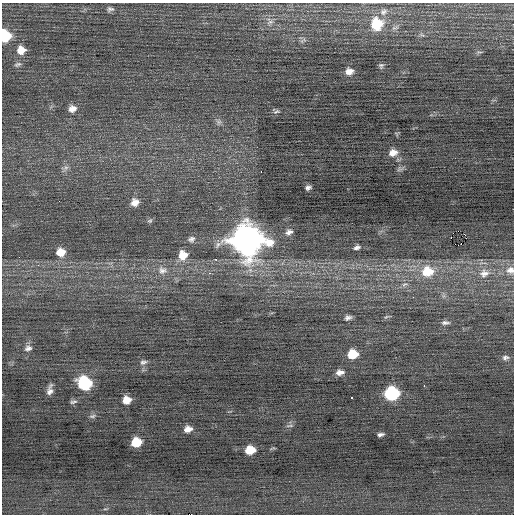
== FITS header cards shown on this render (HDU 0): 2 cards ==
NAXIS1  =                  512 / Axis length
NAXIS2  =                  512 / Axis length

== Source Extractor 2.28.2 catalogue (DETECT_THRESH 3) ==
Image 512 x 512 px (HDU 0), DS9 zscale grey, 1 PNG px = 1 image px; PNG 516 x 516 px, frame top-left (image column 1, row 512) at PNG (2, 3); no overlay
Background 0.0475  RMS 0.74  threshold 2.21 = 3 sigma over >= 5 px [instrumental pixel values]
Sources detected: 59; all 59 listed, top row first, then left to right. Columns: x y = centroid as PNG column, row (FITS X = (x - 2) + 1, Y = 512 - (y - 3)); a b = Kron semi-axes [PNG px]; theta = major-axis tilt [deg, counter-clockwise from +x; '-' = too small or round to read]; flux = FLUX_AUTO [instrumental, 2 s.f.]
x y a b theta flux
110 9 10 7 5 170
384 12 11 8 42 220
270 22 8 6 27 170
377 24 11 11 - 1900
5 36 9 8 - 2100
21 50 10 9 - 550
18 64 10 5 20 140
381 66 7 6 - 110
349 71 9 7 11 330
72 109 10 9 - 340
276 112 10 4 16 110
218 122 10 8 -65 180
393 153 10 8 21 410
65 168 10 7 54 210
261 171 2 2 - 37
308 187 5 4 - 140
135 202 9 8 - 380
150 221 8 5 36 88
458 231 2 2 - 140
289 232 9 7 25 210
465 235 2 2 - 17000
451 238 2 2 - 300
191 239 9 8 - 180
246 240 14 13 - 70000
460 244 3 2 - 36
357 247 9 6 21 170
61 252 9 8 - 610
183 255 10 9 - 760
216 259 3 2 - 120
38 265 4 3 - 42
162 270 13 11 -23 440
510 270 13 11 11 460
427 271 16 14 3 1500
209 273 5 4 - 86
484 273 17 14 19 840
405 284 11 6 30 220
413 297 3 2 - 25
386 317 10 4 26 86
348 318 8 5 11 180
445 323 12 6 0 200
28 348 10 7 12 210
352 354 9 7 6 1100
505 358 9 7 8 160
143 362 10 6 9 160
340 372 10 6 6 260
84 383 10 9 - 4200
424 386 3 2 - 190
50 390 10 5 79 250
391 393 10 8 2 5300
351 398 3 3 - 330
126 400 8 7 - 560
73 402 10 5 12 110
92 416 9 5 8 120
290 426 10 3 7 82
188 429 8 6 15 340
380 434 6 3 10 130
136 442 8 7 - 1300
250 450 8 6 6 1000
189 514 4 2 - 6000
At the frame edge (FLAGS 8, measured only in part): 3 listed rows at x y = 5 36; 510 270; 189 514